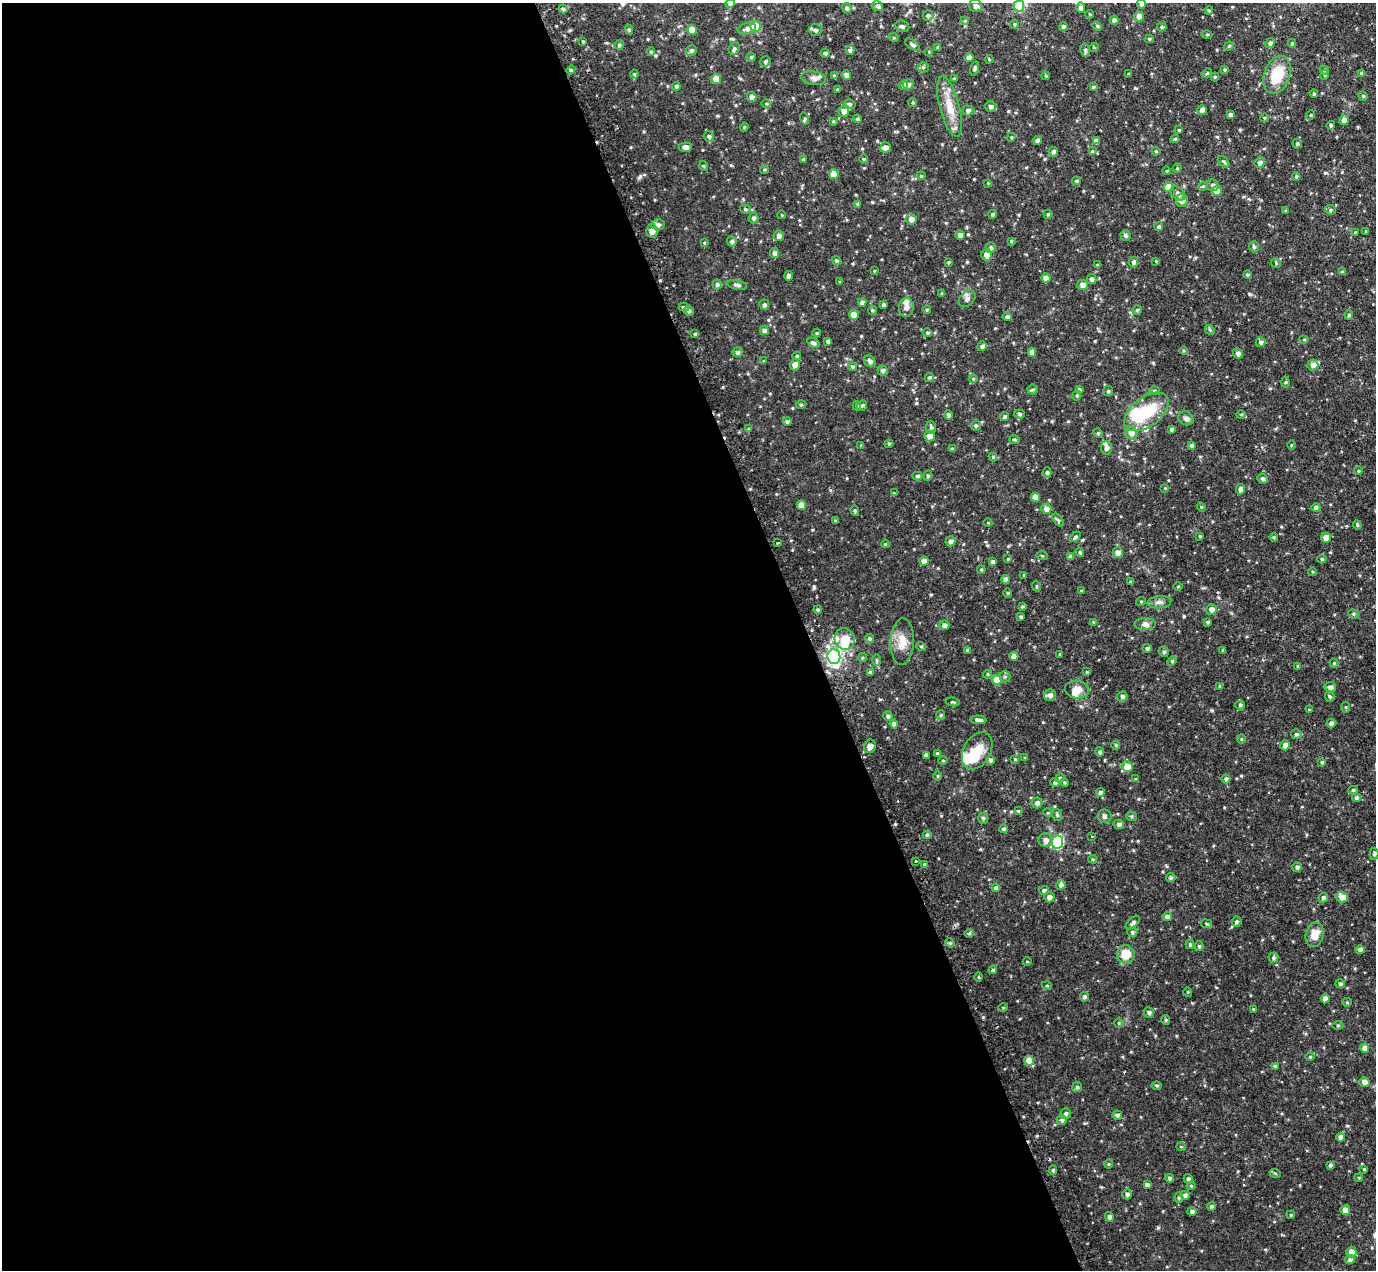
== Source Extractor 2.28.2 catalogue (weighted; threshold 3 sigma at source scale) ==
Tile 9 of 4 x 4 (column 1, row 3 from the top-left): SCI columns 41-1414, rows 1445-2712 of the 5578 x 5558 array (HDU 1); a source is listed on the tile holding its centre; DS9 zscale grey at full resolution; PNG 1378 x 1272 px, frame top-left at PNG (2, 3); each listed source drawn as its Kron ellipse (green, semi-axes under 4 px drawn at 4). Shown black and unused: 59% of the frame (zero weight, under 2 of 3 exposures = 4% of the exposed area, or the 3 px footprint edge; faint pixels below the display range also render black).
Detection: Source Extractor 2.28.2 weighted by HDU 2 'WHT'; one run over the whole footprint, this tile lists its part. Background 0.0879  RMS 0.0086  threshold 0.0385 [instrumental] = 3 sigma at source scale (4.5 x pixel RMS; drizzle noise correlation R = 1.50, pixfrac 1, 0.05/0.05 arcsec/px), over >= 5 px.
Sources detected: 436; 2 inside a brighter object's white glare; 1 cosmic-ray / hot-pixel residue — neither listed nor drawn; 7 inside a brighter listed object's ellipse — not listed separately; the other 426 listed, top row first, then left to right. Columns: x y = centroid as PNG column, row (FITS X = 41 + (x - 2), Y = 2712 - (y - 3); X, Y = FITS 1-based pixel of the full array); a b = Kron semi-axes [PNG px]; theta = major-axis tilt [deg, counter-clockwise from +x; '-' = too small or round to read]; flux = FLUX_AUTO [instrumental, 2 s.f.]
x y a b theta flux
730 4 5 4 - 2
1141 4 5 4 - 2.1
878 6 5 4 - 2
975 6 6 6 - 3.9
1019 6 5 5 - 28
847 8 5 4 - 1.8
1080 8 5 4 - 2.4
563 9 4 4 - 1.6
1209 10 4 4 - 0.99
1090 14 4 4 - 0.69
928 16 5 5 - 1.7
1139 16 5 5 - 5
1114 20 4 4 - 2.3
965 21 4 4 - 0.91
1014 24 4 4 - 1
755 26 5 5 - 27
902 26 7 5 -23 1.6
1063 26 4 4 - 2.1
1097 26 5 4 - 1.1
1162 27 5 4 - 1.1
747 29 9 5 15 3.3
629 30 5 4 - 1.3
692 30 5 5 - 11
815 30 6 6 - 2.3
1207 34 5 3 - 0.85
894 38 5 3 - 0.87
1149 39 4 4 - 1.2
583 41 4 3 - 0.83
1270 43 5 4 - 1.9
1292 43 4 4 - 1.1
619 45 4 4 - 1.3
912 45 8 4 -35 2.3
1229 46 5 4 - 0.94
938 47 3 3 - 1.2
1094 47 5 3 - 0.76
734 49 6 5 - 1.7
691 50 5 5 - 1.7
850 50 5 4 - 1.9
1085 50 7 4 -80 1.7
651 52 4 3 - 1
929 52 4 3 - 0.62
825 53 4 4 - 2.2
751 57 4 4 - 1.1
969 58 4 4 - 3.9
989 59 4 4 - 0.93
765 62 5 5 - 1.4
923 67 5 5 - 1.3
975 68 7 4 74 1.7
571 70 4 4 - 1.2
1225 70 4 4 - 1.3
1324 70 4 4 - 1.1
1207 73 5 4 - 0.92
1362 73 4 4 - 1.7
634 74 4 4 - 0.84
1129 74 4 3 - 1.1
846 75 5 4 - 3
1277 75 19 12 69 23
1325 75 5 4 - 1.2
834 76 4 3 - 1.3
1046 76 4 4 - 0.88
1215 77 4 4 - 0.99
814 78 12 6 -9 3.6
954 78 4 3 - 0.76
716 79 5 5 - 10
908 84 5 5 - 2.1
903 85 5 4 - 2.9
676 86 4 4 - 1.6
1093 87 4 4 - 1.2
837 89 4 3 - 0.7
1314 93 4 3 - 0.83
1363 96 4 4 - 1.2
752 97 5 4 - 2.8
766 103 5 3 - 0.84
913 103 4 3 - 0.86
850 104 6 4 -16 1.3
991 106 5 5 - 1.9
950 107 31 10 -75 14
968 110 5 5 - 2.2
1202 110 4 4 - 3.2
844 111 6 5 - 3.9
1230 114 4 4 - 2.2
1311 115 5 3 - 0.67
1264 118 4 3 - 0.7
805 119 6 4 -73 1.1
857 119 4 3 - 1.1
1344 120 5 4 - 4.6
833 121 4 3 - 0.8
1331 125 4 4 - 1.3
744 127 4 4 - 0.86
1179 130 3 3 - 0.8
709 137 5 5 - 1.6
1011 137 4 3 - 0.94
1175 139 4 4 - 1.1
1037 140 4 4 - 2.9
1096 141 4 4 - 3.7
1297 143 5 4 - 1.3
685 147 6 4 6 3.1
885 147 5 5 - 3.7
1092 151 4 4 - 0.74
1156 151 4 4 - 0.84
1053 152 5 5 - 1.9
864 159 5 3 - 0.77
803 160 4 4 - 1.2
1224 162 7 3 -44 1.2
1259 163 5 5 - 2.4
704 166 5 3 - 0.78
1177 168 5 4 - 1
764 170 4 4 - 0.87
1167 171 4 3 - 0.67
834 174 5 5 - 9.9
921 176 4 4 - 0.86
1296 177 4 3 - 1.1
1076 181 5 4 - 1.4
988 183 4 3 - 0.7
1213 185 6 5 - 2.4
1203 186 5 4 - 0.87
1168 187 5 4 - 11
1217 191 5 5 - 11
1178 193 8 5 -40 2.4
1182 200 6 6 - 4.4
858 204 4 4 - 1.5
745 209 5 4 - 1.2
1330 210 5 4 - 1.2
1286 211 4 3 - 0.97
993 214 4 4 - 1.5
1048 214 5 4 - 0.98
782 215 4 3 - 0.59
754 218 5 5 - 1.9
911 219 5 5 - 4.2
658 225 6 5 - 2.6
1159 227 4 4 - 1.5
652 231 6 6 - 4.9
1366 231 3 3 - 0.9
1355 232 3 3 - 0.51
960 235 4 4 - 3
1125 235 5 5 - 2
779 236 5 5 - 2.7
732 241 5 4 - 2
1011 241 3 3 - 0.82
704 243 3 3 - 0.68
1254 247 5 5 - 1.6
991 248 5 5 - 1.7
775 253 5 4 - 2.7
986 255 6 5 - 4.1
837 261 5 3 - 0.95
1156 261 4 4 - 0.74
948 262 4 3 - 0.87
1133 262 5 5 - 2.1
1276 263 5 4 - 0.88
1097 265 4 3 - 0.92
874 271 4 3 - 0.67
1342 272 4 3 - 1.4
1247 275 4 4 - 1.2
788 276 5 4 - 2.6
1046 278 4 4 - 5.2
1092 279 5 4 - 2.6
840 282 4 4 - 0.77
717 284 5 4 - 1.7
737 285 10 4 -10 2.2
1082 285 5 5 - 4.8
942 293 4 3 - 0.83
967 299 10 6 47 2.9
862 302 4 4 - 2.7
764 304 5 5 - 1.8
883 305 4 4 - 1.6
684 307 5 4 - 1.4
906 307 9 7 86 4
872 310 4 4 - 0.96
927 310 4 4 - 0.85
1137 310 5 4 - 1.1
689 311 5 5 - 2.1
854 315 5 4 - 7.5
1349 315 4 4 - 0.95
1007 317 4 4 - 2.3
1210 330 5 4 - 1
764 331 4 4 - 2.6
816 333 4 4 - 0.81
927 333 5 4 - 1.1
695 334 4 3 - 1
1304 339 5 3 - 0.82
828 341 4 3 - 2.2
1260 342 5 5 - 2
813 343 7 4 -31 2
982 346 5 4 - 2.1
1183 351 4 3 - 0.77
737 352 5 5 - 2.2
1032 352 4 4 - 3.8
1238 353 5 4 - 3
797 356 4 4 - 1
764 361 3 3 - 0.85
870 361 6 5 - 2.3
795 365 5 5 - 5.3
1313 365 5 5 - 3.1
852 367 4 4 - 1.3
883 370 5 5 - 1.9
929 378 5 4 - 1.4
973 379 4 4 - 0.73
1285 382 5 3 - 0.89
1079 389 4 3 - 1.3
1033 390 5 5 - 1.3
1108 391 5 5 - 1.1
1155 391 5 4 - 1.3
1077 396 5 4 - 0.98
801 404 5 3 - 0.93
857 406 4 3 - 1.2
862 406 5 4 - 1.1
1146 412 25 14 37 32
1019 414 5 4 - 1.5
1241 414 5 3 - 0.84
948 415 4 4 - 2
1005 416 5 4 - 1.3
1186 418 8 6 -32 2.5
787 422 4 4 - 1.8
976 426 5 5 - 1.5
931 428 6 5 - 1.8
749 429 4 3 - 0.82
1171 429 3 3 - 1.4
1098 433 5 4 - 0.95
1131 433 7 6 - 5.9
930 436 5 5 - 5.2
1014 440 5 4 - 1.2
889 444 4 4 - 1
861 445 3 3 - 0.65
1191 445 3 3 - 1.5
1291 445 4 3 - 0.64
1106 448 7 5 -87 3.3
952 449 4 4 - 1.6
993 457 4 4 - 0.81
1358 471 4 3 - 0.78
1047 473 5 4 - 1.4
917 476 5 4 - 1.3
928 476 5 4 - 1.1
1263 479 5 5 - 1.5
1165 488 3 3 - 0.56
1241 489 5 4 - 3.6
894 493 3 3 - 0.61
1035 497 4 4 - 5.3
801 505 4 4 - 7.9
1201 507 4 4 - 0.93
1316 508 4 4 - 2.8
1046 509 5 5 - 3.9
855 510 5 4 - 1.2
1058 520 7 4 -53 1.2
835 521 4 3 - 0.9
988 523 4 3 - 0.62
1357 525 4 4 - 1
1200 536 3 3 - 0.76
1075 537 6 4 44 1.4
1274 537 4 4 - 0.86
1326 538 5 4 - 6.8
951 541 5 5 - 2.6
778 543 3 2 - 2
885 544 4 3 - 0.83
1080 552 5 4 - 1.2
1118 553 5 5 - 4.6
1042 556 5 3 - 0.84
1070 557 4 3 - 2.2
1008 559 3 3 - 0.8
1322 559 4 4 - 1.2
924 561 4 4 - 4.1
993 562 4 4 - 2.4
981 570 4 3 - 0.9
1313 572 4 3 - 0.66
1024 575 3 3 - 0.83
1006 579 4 4 - 3.3
1131 582 4 3 - 1.1
1036 586 5 3 - 0.75
1178 586 5 3 - 0.77
1081 591 4 3 - 0.93
1008 593 4 3 - 0.74
1141 601 5 3 - 0.73
1159 602 12 6 6 3
1022 607 4 4 - 1
1211 609 5 5 - 4.1
818 610 4 3 - 1.3
1353 614 5 4 - 1.2
1021 617 3 3 - 1.4
1093 622 4 3 - 0.64
1208 622 4 3 - 1.2
1145 624 11 6 0 3.1
944 625 5 5 - 3.3
869 638 4 4 - 1.5
845 639 11 10 - 12
902 642 23 11 87 11
921 646 5 3 - 0.8
1147 648 4 4 - 1.8
967 650 4 4 - 1.2
1223 651 4 3 - 0.99
1164 652 5 5 - 1.7
1060 654 4 4 - 0.98
1014 656 4 4 - 5
834 657 7 6 - 190
862 658 4 3 - 0.84
876 660 6 4 -89 1
1172 661 5 4 - 1.1
1334 663 4 4 - 0.78
1298 666 4 3 - 0.88
870 672 4 3 - 1.7
1087 672 4 4 - 0.71
987 674 4 4 - 0.93
1005 676 6 5 - 1.5
997 680 5 5 - 14
1220 686 4 4 - 0.9
1330 687 5 5 - 2.8
1077 689 12 9 -5 6.3
1050 695 6 5 - 2.9
1122 696 5 5 - 2
1330 696 5 4 - 1.3
953 702 7 3 -11 0.84
1240 705 5 4 - 1.6
1346 707 5 4 - 0.93
1309 710 3 3 - 1.6
941 715 5 4 - 1.1
888 716 5 4 - 1.4
978 720 8 4 -4 2.9
1331 723 4 4 - 2.7
894 724 4 4 - 3.7
1296 734 5 5 - 1.4
1241 739 5 3 - 0.76
1116 745 4 4 - 1
1285 745 5 4 - 3.9
870 746 7 5 67 4.8
977 751 20 13 61 16
1100 752 4 4 - 1.6
938 753 4 3 - 1.5
926 755 4 3 - 2
1025 758 3 3 - 1.1
1015 759 3 3 - 0.7
990 760 4 4 - 2
943 761 4 3 - 0.7
1322 762 4 4 - 1.1
1127 766 5 5 - 11
938 776 5 3 - 0.81
1060 778 5 4 - 0.94
1135 779 4 4 - 0.7
1226 779 4 4 - 2.3
1055 782 5 4 - 1.9
1065 782 4 4 - 0.99
1353 790 5 4 - 1.3
1100 792 4 4 - 1.7
1356 798 4 4 - 1.8
1037 803 5 5 - 2.5
1018 811 4 4 - 0.79
1048 813 5 3 - 0.75
1057 815 6 4 -71 1.4
1105 816 7 7 - 1.9
1132 816 5 5 - 1.3
983 818 5 5 - 1.4
1119 824 5 4 - 2.1
1004 829 4 4 - 1.8
927 835 4 4 - 1.5
1092 837 3 2 - 0.61
1045 840 7 7 - 4
1058 842 6 5 - 60
1374 854 6 3 88 1.4
1093 859 4 3 - 0.98
916 861 3 3 - 1.7
925 864 4 4 - 1.3
1297 867 5 5 - 2.1
1171 878 5 4 - 1.4
1061 885 5 4 - 2.3
996 888 4 4 - 2.5
1044 891 5 4 - 2
1049 897 5 5 - 3.4
1342 897 6 5 - 7.8
1323 898 5 4 - 1.7
1167 917 5 4 - 3
1236 922 5 4 - 1.5
1133 923 9 4 44 1.9
1206 924 6 3 -9 0.91
1132 932 5 4 - 1.3
969 933 4 4 - 1
1315 935 12 9 79 9.3
950 943 5 4 - 1.2
1190 944 4 3 - 1.4
1199 946 5 4 - 1.3
1360 950 5 4 - 3
1126 954 9 9 - 13
1273 958 5 5 - 1.4
1027 962 4 3 - 0.59
993 970 4 4 - 1
978 977 5 3 - 0.8
1340 984 5 4 - 1.7
1047 986 5 3 - 0.67
1188 992 5 3 - 0.63
1085 997 4 4 - 1.9
1325 999 4 4 - 5.1
1347 1002 5 4 - 0.87
1003 1008 5 3 - 0.77
1253 1009 3 3 - 0.62
1149 1012 5 5 - 1.7
1166 1020 5 4 - 1.2
1119 1023 4 3 - 0.71
1338 1025 5 3 - 0.92
1365 1048 4 4 - 4.9
1310 1057 4 4 - 0.88
1029 1061 5 5 - 9.4
1275 1066 4 4 - 1.2
1364 1082 5 4 - 4.4
1157 1086 5 3 - 1
1077 1087 5 5 - 1.6
1066 1113 5 5 - 1.6
1117 1115 5 4 - 1.6
1062 1120 5 5 - 1.5
1341 1137 4 4 - 3.3
1181 1147 5 3 - 0.63
1109 1164 4 3 - 0.69
1330 1165 4 4 - 1.4
1364 1169 4 4 - 0.75
1053 1170 5 4 - 1.5
1275 1173 6 3 -19 0.93
1169 1178 5 4 - 1.7
1359 1178 4 3 - 0.72
1188 1179 5 4 - 2.1
1147 1185 4 4 - 2.2
1191 1186 4 4 - 0.92
1127 1194 5 5 - 2.1
1185 1195 5 4 - 2.1
1179 1198 5 4 - 1.2
1211 1206 4 4 - 1.5
1345 1210 5 5 - 6.7
1192 1211 4 4 - 1.9
1291 1215 4 3 - 0.69
1109 1217 5 4 - 2.3
1351 1252 5 5 - 7.4
1350 1259 5 4 - 2.2
Isophote crosses this tile's border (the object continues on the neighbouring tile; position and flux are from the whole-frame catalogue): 4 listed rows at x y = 730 4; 1141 4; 975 6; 1019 6
Unlisted compact peaks at least as high as the median listed source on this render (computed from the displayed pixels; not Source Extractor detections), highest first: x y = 640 176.